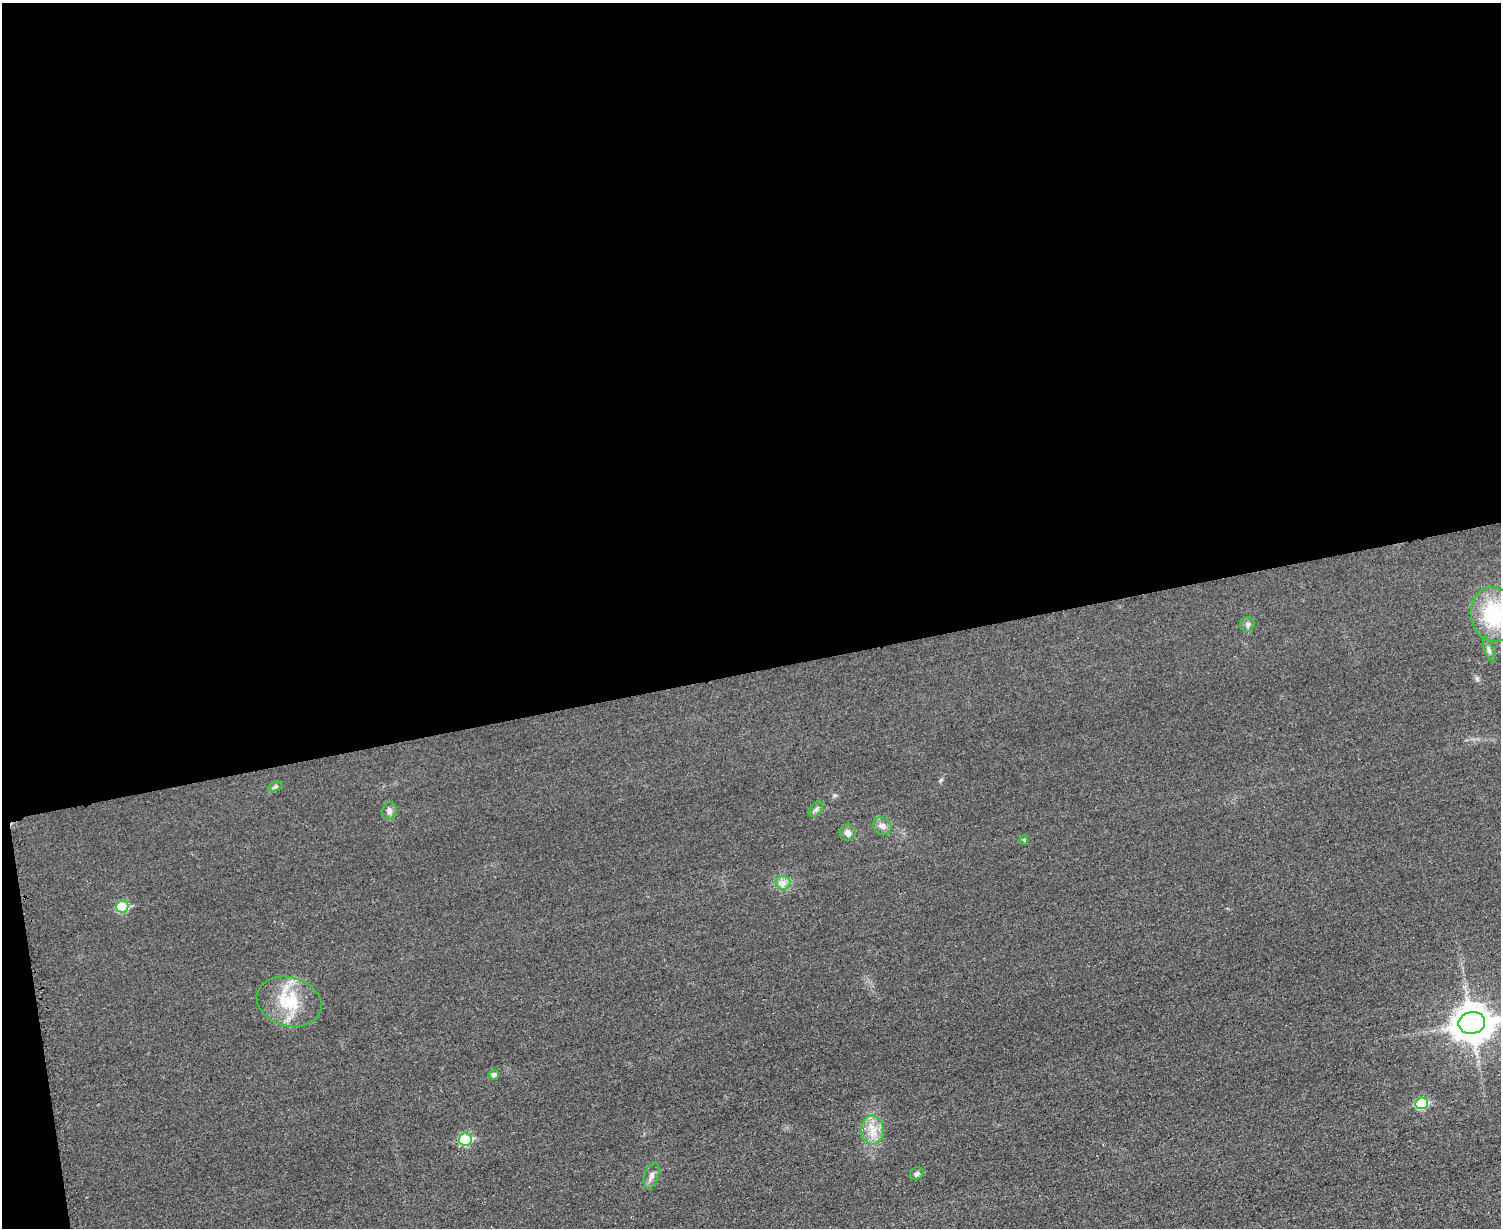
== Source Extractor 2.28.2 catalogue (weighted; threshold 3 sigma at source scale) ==
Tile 1 of 3 x 4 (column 1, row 1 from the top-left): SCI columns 152-1650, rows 3693-4918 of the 4919 x 4934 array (HDU 1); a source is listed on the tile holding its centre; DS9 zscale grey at full resolution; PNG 1503 x 1230 px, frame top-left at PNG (2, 3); each listed source drawn as its Kron ellipse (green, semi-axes under 4 px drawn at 4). Shown black and unused: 55% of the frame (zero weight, under 3 of 4 exposures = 2% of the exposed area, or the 3 px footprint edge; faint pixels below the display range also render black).
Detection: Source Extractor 2.28.2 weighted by HDU 2 'WHT'; one run over the whole footprint, this tile lists its part. Background 0.0153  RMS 0.0057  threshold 0.0258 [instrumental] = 3 sigma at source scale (4.5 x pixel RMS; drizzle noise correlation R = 1.50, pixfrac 1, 0.05/0.05 arcsec/px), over >= 5 px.
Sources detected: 19; all 19 listed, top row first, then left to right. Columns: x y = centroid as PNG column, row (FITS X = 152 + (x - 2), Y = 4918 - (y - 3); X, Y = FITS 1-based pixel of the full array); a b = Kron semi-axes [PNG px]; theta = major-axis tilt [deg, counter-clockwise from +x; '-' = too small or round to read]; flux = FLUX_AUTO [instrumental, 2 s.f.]
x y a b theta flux
1493 614 27 22 -83 38
1248 624 8 7 - 1.8
1489 650 13 4 -72 1.8
276 787 8 3 19 1
816 809 8 5 53 1.4
389 811 9 7 75 2
882 826 10 8 -40 2.9
848 833 8 8 - 3.1
1024 840 4 4 - 0.82
783 883 7 7 - 2.5
122 907 6 5 - 26
289 1002 33 24 -16 25
1472 1023 13 11 10 1200
494 1075 5 5 - 2.2
1421 1103 6 6 - 27
873 1130 14 11 -88 7.5
465 1140 7 6 - 35
917 1174 7 6 - 1.5
651 1176 14 7 72 2.8
Isophote crosses this tile's border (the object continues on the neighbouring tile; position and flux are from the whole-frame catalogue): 2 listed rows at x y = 1493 614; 1472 1023